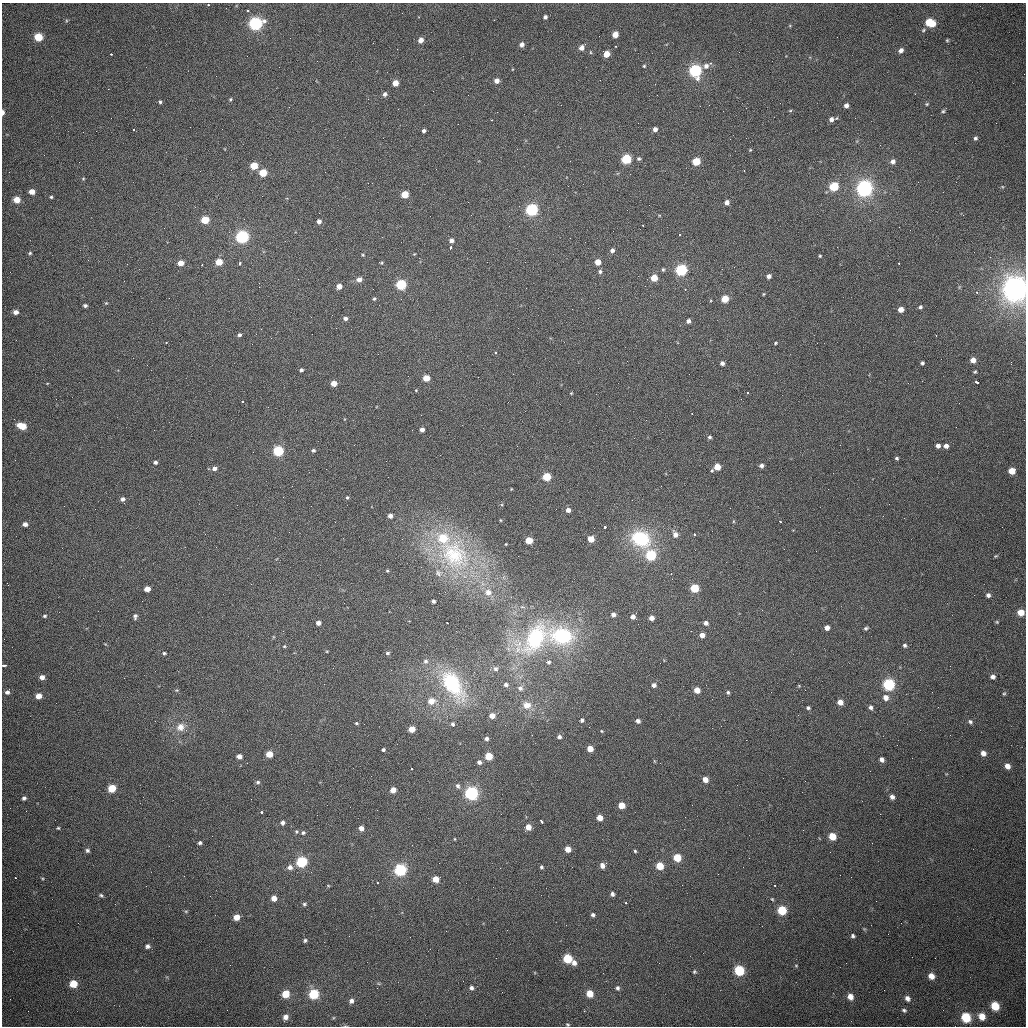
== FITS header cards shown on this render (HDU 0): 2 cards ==
NAXIS1  =                 1024 /fastest changing axis
NAXIS2  =                 1024 /next to fastest changing axis

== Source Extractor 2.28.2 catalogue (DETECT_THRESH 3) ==
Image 1024 x 1024 px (HDU 0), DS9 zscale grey, 1 PNG px = 1 image px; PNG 1028 x 1028 px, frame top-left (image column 1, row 1024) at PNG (2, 3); no overlay
Background 412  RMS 14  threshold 41.5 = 3 sigma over >= 5 px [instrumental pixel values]
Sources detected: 309; all 309 listed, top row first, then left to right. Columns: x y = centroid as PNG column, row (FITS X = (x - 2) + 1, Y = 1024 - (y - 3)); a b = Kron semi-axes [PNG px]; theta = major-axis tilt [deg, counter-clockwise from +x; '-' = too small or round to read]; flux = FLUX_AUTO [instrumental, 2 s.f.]
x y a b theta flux
208 5 3 3 - 1.1e+04
248 11 3 2 - 1.6e+03
545 17 4 4 - 2.4e+03
930 23 8 6 -20 2.5e+04
255 24 7 6 - 1.8e+05
923 30 6 4 29 1.3e+03
615 35 5 4 - 1.2e+04
38 37 6 5 - 2.2e+04
421 40 5 5 - 6.3e+03
947 40 5 4 - 9.6e+02
522 45 5 4 - 4.1e+03
616 46 3 2 - 1.4e+03
581 48 5 5 - 5.9e+03
901 50 5 5 - 3.6e+03
590 52 5 3 - 8.6e+02
111 54 3 2 - 2.9e+03
606 54 5 4 - 1.4e+04
710 63 4 3 - 1.5e+03
644 66 4 4 - 1.1e+03
706 66 7 6 - 3.9e+03
695 71 6 6 - 1.6e+05
216 76 2 2 - 4.9e+02
497 81 5 4 - 5.8e+03
395 83 5 5 - 1.0e+04
385 94 5 5 - 2.9e+03
915 94 2 2 - 6.6e+02
230 99 5 4 - 1.1e+03
368 99 2 2 - 7.0e+02
160 102 4 3 - 1.5e+03
780 103 2 2 - 6.9e+02
927 104 5 4 - 1.0e+03
846 105 4 4 - 3.7e+03
790 111 5 3 - 8.8e+02
943 111 5 4 - 1.5e+03
3 112 5 3 - 3.2e+03
831 119 6 5 - 3.8e+03
491 120 3 2 - 9.7e+02
655 129 4 4 - 4.0e+03
134 130 3 2 - 1.1e+03
424 131 4 3 - 2.4e+03
975 138 5 4 - 1.8e+03
750 150 4 3 - 8.3e+02
626 159 5 5 - 6.6e+04
639 159 4 4 - 1.8e+03
696 161 5 5 - 3.1e+04
893 161 6 5 - 3.9e+03
254 166 5 5 - 2.2e+04
744 171 3 2 - 1.3e+03
263 173 5 5 - 2.7e+04
83 179 4 4 - 1.0e+03
583 184 2 2 - 3.5e+02
834 186 6 5 - 4.7e+04
864 189 7 6 - 3.8e+05
32 192 5 5 - 7.1e+03
405 195 5 5 - 2.4e+04
262 196 3 2 - 1.1e+03
51 197 4 4 - 1.3e+03
17 200 5 5 - 1.3e+04
727 203 5 4 - 5.5e+03
532 210 6 5 - 1.8e+05
244 219 2 2 - 1.5e+03
205 220 5 5 - 3.0e+04
319 221 4 4 - 4.0e+03
643 225 3 2 - 1.3e+03
509 226 2 2 - 8.9e+02
680 234 3 2 - 1.2e+03
242 237 6 5 - 1.9e+05
451 241 4 4 - 4.1e+03
450 248 4 3 - 3.5e+03
612 250 5 4 - 3.4e+03
30 253 5 4 - 1.2e+03
414 254 4 3 - 7.4e+02
363 255 4 4 - 9.2e+02
820 256 3 2 - 1.0e+03
219 262 5 5 - 1.9e+04
598 262 5 4 - 1.3e+04
181 263 5 5 - 9.8e+03
240 263 3 3 - 6.5e+03
381 263 5 4 - 1.0e+03
899 264 3 2 - 2.8e+03
202 265 3 2 - 1.7e+03
663 269 5 4 - 1.3e+03
681 270 6 5 - 1.4e+05
600 271 5 5 - 2.2e+03
769 276 4 4 - 4.4e+03
654 278 5 5 - 1.7e+04
359 279 6 5 - 5.7e+03
401 284 5 5 - 8.9e+04
339 286 5 4 - 8.7e+03
685 289 3 2 - 1.7e+03
1015 289 9 8 - 1.2e+06
977 292 4 3 - 1.8e+03
763 294 4 3 - 7.8e+02
374 299 5 4 - 1.4e+03
725 299 5 5 - 2.3e+04
106 303 5 4 - 9.6e+02
85 306 4 3 - 2.2e+03
920 307 5 4 - 1.7e+03
901 309 5 4 - 8.2e+03
16 312 5 4 - 4.2e+03
345 318 5 5 - 3.0e+03
688 321 4 4 - 3.3e+03
239 335 5 4 - 2.2e+03
936 336 3 2 - 1.0e+03
166 342 3 2 - 3.3e+03
775 343 4 3 - 1.1e+03
495 353 3 3 - 3.1e+03
973 360 5 5 - 6.7e+03
722 363 4 4 - 3.4e+03
922 363 4 4 - 1.7e+03
1011 364 3 2 - 7.8e+02
301 370 4 3 - 2.2e+03
975 372 3 3 - 1.1e+03
426 378 5 4 - 1.8e+04
977 382 4 3 - 7.1e+03
334 383 5 4 - 1.1e+04
416 390 4 4 - 7.7e+02
571 393 4 3 - 7.7e+02
747 393 3 3 - 1.7e+03
242 401 3 3 - 2.2e+03
692 414 3 2 - 1.3e+03
22 426 7 5 -16 2.1e+04
422 430 4 4 - 5.1e+03
709 437 4 4 - 1.9e+03
517 446 3 2 - 9.0e+02
938 446 4 4 - 3.7e+03
946 446 5 4 - 4.2e+03
313 450 4 4 - 1.8e+03
278 451 5 5 - 9.5e+04
897 458 4 3 - 1.5e+03
155 462 5 4 - 2.4e+03
761 465 5 5 - 3.2e+03
717 467 5 5 - 1.6e+04
214 468 5 4 - 4.1e+03
1012 471 5 5 - 1.4e+04
547 477 5 5 - 4.0e+04
292 486 2 2 - 6.3e+02
511 489 4 3 - 7.5e+02
347 497 4 4 - 1.3e+03
123 499 6 5 - 3.1e+03
568 510 4 4 - 5.3e+03
390 516 4 4 - 5.1e+03
500 520 5 3 - 7.7e+02
780 521 3 3 - 2.7e+03
25 524 5 4 - 4.0e+03
605 527 3 3 - 1.5e+04
1002 527 2 2 - 4.2e+02
675 534 8 6 -64 5.8e+03
694 534 3 3 - 2.5e+03
443 538 9 7 -14 3.3e+04
591 539 5 5 - 1.5e+04
641 539 22 17 -25 6.0e+04
529 540 5 4 - 2.4e+04
506 544 3 2 - 6.6e+02
784 549 2 2 - 5.3e+02
454 554 57 42 -50 1.3e+05
651 555 5 5 - 9.4e+04
996 556 5 3 - 9.8e+02
387 570 4 3 - 9.6e+02
438 573 11 8 -59 4.9e+03
671 574 3 2 - 1.9e+03
672 579 2 2 - 3.7e+03
694 588 5 5 - 4.1e+04
147 589 5 4 - 8.8e+03
488 592 7 7 - 6.8e+03
988 595 5 5 - 3.0e+03
433 601 4 3 - 2.1e+03
1021 612 5 5 - 1.3e+04
613 614 5 4 - 3.8e+03
45 616 5 4 - 1.4e+03
135 616 6 4 84 2.1e+03
633 617 5 4 - 4.3e+03
651 618 4 4 - 5.7e+03
997 622 5 4 - 1.0e+03
318 623 4 4 - 5.3e+03
447 623 3 2 - 1.8e+03
706 623 5 5 - 3.4e+03
827 628 4 4 - 5.8e+03
866 628 5 4 - 1.5e+03
691 631 2 2 - 5.2e+02
702 635 4 4 - 6.2e+03
562 636 24 17 -10 7.6e+04
535 638 38 22 58 8.9e+04
519 644 3 3 - 6.7e+03
905 645 5 4 - 1.9e+03
284 646 4 3 - 1.1e+03
327 651 4 3 - 7.5e+02
164 653 4 4 - 1.2e+03
387 653 5 4 - 1.7e+03
425 661 7 6 - 2.6e+03
548 662 6 5 - 2.1e+03
4 665 4 3 - 1.6e+04
496 669 6 6 - 2.5e+03
42 677 5 4 - 4.9e+03
993 677 5 4 - 3.3e+03
452 684 28 15 -57 8.8e+04
506 684 5 5 - 2.7e+03
654 685 5 4 - 3.8e+03
889 685 6 6 - 1.2e+05
799 686 4 3 - 7.8e+02
520 688 7 7 - 3.9e+03
177 690 6 4 11 1.0e+03
697 690 5 4 - 1.1e+04
7 692 5 4 - 2.7e+03
728 692 4 4 - 1.5e+03
1004 693 5 4 - 1.2e+03
39 696 5 4 - 8.3e+03
886 698 6 6 - 6.4e+03
431 701 8 7 - 9.9e+03
840 702 5 5 - 7.8e+03
527 705 12 10 -6 9.8e+03
871 707 5 4 - 2.7e+03
808 708 4 4 - 1.7e+03
492 716 5 4 - 9.1e+03
582 720 4 4 - 2.2e+03
638 721 4 4 - 3.6e+03
970 722 6 5 - 2.0e+03
356 723 4 3 - 1.2e+03
453 724 5 4 - 2.1e+03
180 727 12 11 - 9.3e+03
412 729 5 5 - 1.3e+04
602 731 4 3 - 7.8e+02
559 737 4 4 - 2.6e+03
486 739 5 5 - 3.2e+03
590 749 5 4 - 1.2e+04
383 750 3 3 - 1.6e+03
983 753 5 5 - 5.4e+03
269 754 5 5 - 1.5e+04
239 756 4 4 - 5.7e+03
489 756 5 5 - 2.7e+04
882 760 5 4 - 3.9e+03
654 761 5 3 - 7.9e+02
479 762 6 5 - 3.2e+03
1007 766 6 5 - 6.3e+03
411 769 3 3 - 4.1e+03
705 779 5 4 - 8.2e+03
258 782 5 4 - 1.6e+03
458 786 7 6 - 3.1e+03
112 788 5 5 - 2.6e+04
393 790 5 4 - 1.1e+04
471 793 6 6 - 2.5e+05
892 797 5 4 - 3.9e+03
24 798 4 4 - 2.2e+03
621 805 5 5 - 1.5e+04
261 812 3 3 - 7.1e+03
600 818 5 4 - 1.0e+04
541 821 4 3 - 7.7e+03
283 823 5 5 - 3.1e+03
528 827 5 5 - 1.1e+04
58 828 3 3 - 1.0e+03
361 828 5 4 - 5.5e+03
296 832 5 5 - 1.5e+03
303 833 5 5 - 1.9e+03
832 836 5 5 - 2.1e+04
455 839 4 3 - 6.8e+02
200 843 4 3 - 1.9e+03
568 849 5 4 - 9.9e+03
87 850 5 5 - 2.1e+03
635 851 4 3 - 1.2e+03
677 858 5 5 - 2.9e+04
302 862 6 5 - 9.4e+04
602 865 5 5 - 5.4e+03
660 866 5 5 - 2.3e+04
290 867 7 6 - 5.2e+03
541 867 4 4 - 1.6e+03
400 870 6 6 - 1.5e+05
15 878 3 2 - 2.3e+03
42 878 5 3 - 9.2e+02
436 879 5 5 - 1.2e+04
377 883 3 3 - 2.0e+03
682 885 2 2 - 7.9e+02
774 885 3 2 - 2.1e+03
328 886 5 3 - 8.1e+02
612 894 5 4 - 2.8e+03
101 895 5 4 - 1.5e+03
274 898 5 5 - 7.3e+03
772 899 5 4 - 9.9e+02
626 903 2 2 - 6.7e+03
304 904 5 4 - 1.6e+03
782 910 6 5 - 3.9e+04
186 911 5 3 - 8.9e+02
593 915 4 4 - 2.2e+03
236 917 5 5 - 1.0e+04
901 923 2 2 - 1.2e+03
853 936 5 5 - 2.0e+03
305 940 4 4 - 1.6e+03
147 946 5 4 - 2.7e+03
496 958 2 2 - 5.1e+02
567 958 6 5 - 4.0e+04
574 963 6 6 - 4.7e+03
796 966 4 4 - 8.8e+02
739 970 6 6 - 5.2e+04
694 972 5 4 - 1.4e+03
931 976 6 5 - 7.7e+03
73 984 6 6 - 1.6e+04
471 988 5 5 - 2.6e+03
617 988 6 5 - 2.2e+03
590 993 6 5 - 1.5e+04
285 994 5 5 - 1.9e+04
314 994 6 6 - 4.8e+04
850 997 6 5 - 7.1e+03
907 998 6 5 - 3.8e+03
351 1001 6 5 - 3.2e+03
995 1006 7 6 - 2.2e+04
904 1010 5 4 - 1.5e+03
982 1016 7 7 - 1.0e+04
285 1017 5 5 - 4.9e+03
966 1017 7 6 - 3.3e+04
568 1024 4 3 - 1.0e+03
At the frame edge (FLAGS 8, measured only in part): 5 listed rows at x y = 208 5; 3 112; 1015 289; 4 665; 568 1024